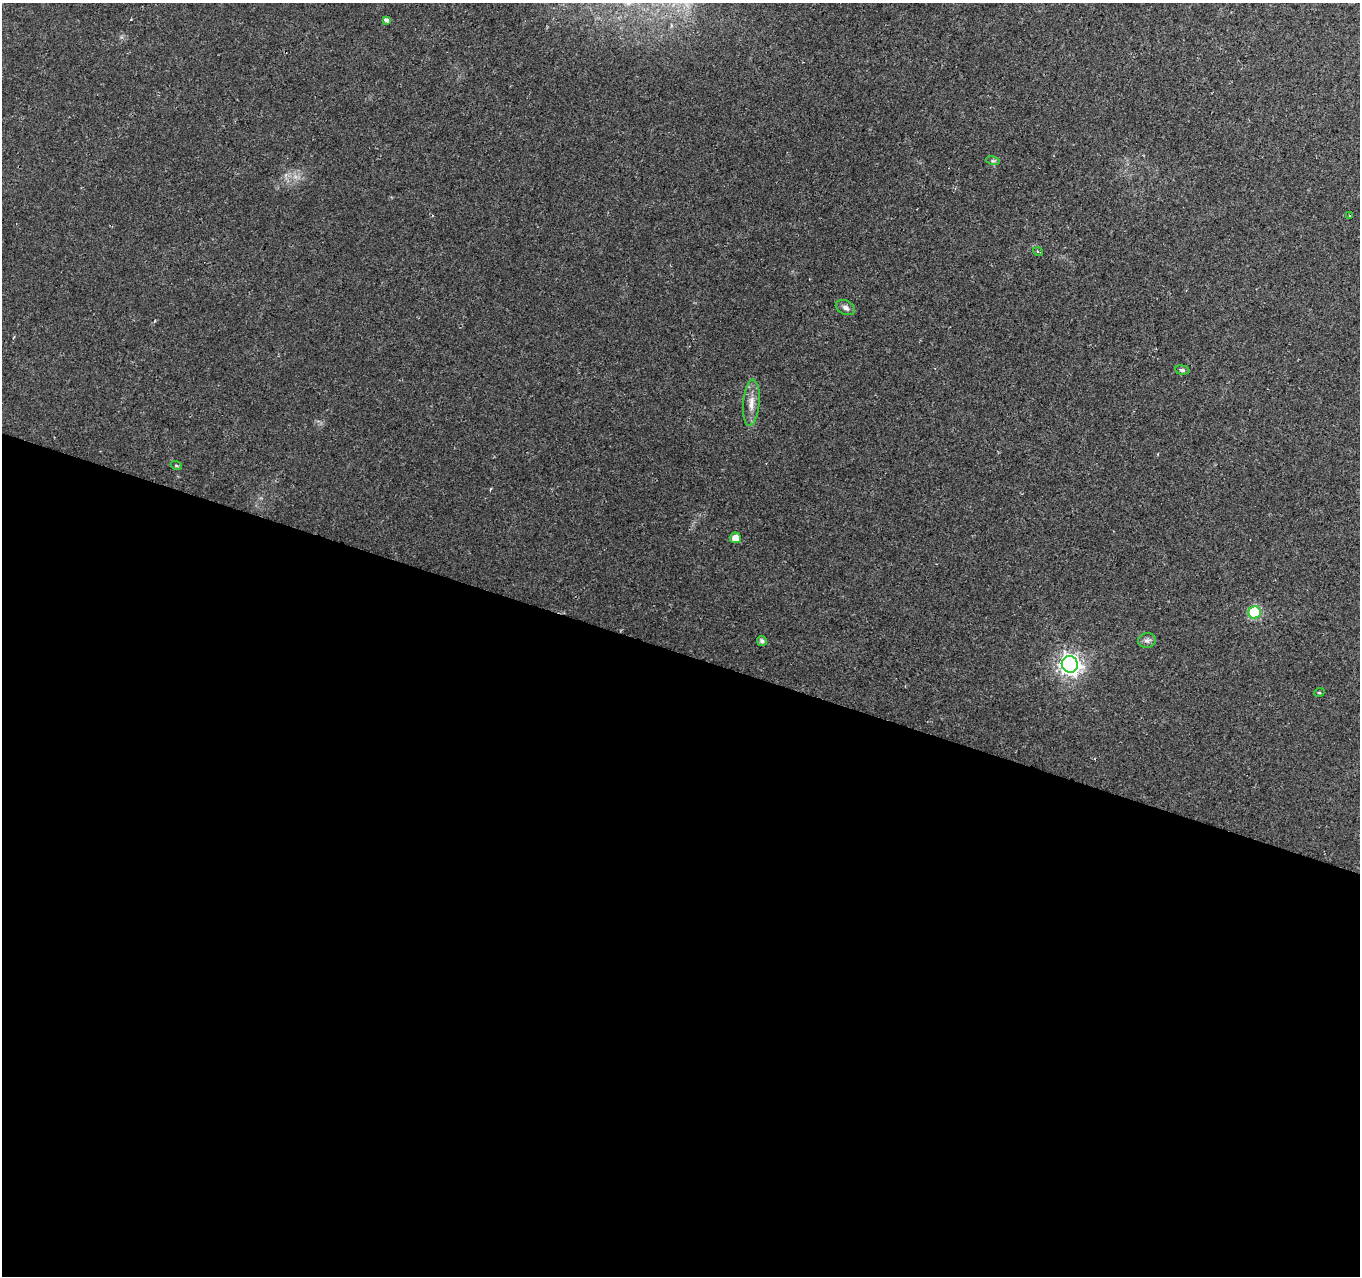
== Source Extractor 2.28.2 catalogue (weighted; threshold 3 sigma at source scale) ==
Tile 14 of 4 x 4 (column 2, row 4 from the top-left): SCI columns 1379-2736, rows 214-1487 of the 5462 x 5602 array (HDU 1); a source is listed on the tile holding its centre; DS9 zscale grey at full resolution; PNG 1362 x 1278 px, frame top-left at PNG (2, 3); each listed source drawn as its Kron ellipse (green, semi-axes under 4 px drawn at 4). Shown black and unused: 49% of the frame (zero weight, under 2 of 3 exposures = <1% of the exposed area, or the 3 px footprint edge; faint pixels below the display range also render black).
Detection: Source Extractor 2.28.2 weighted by HDU 2 'WHT'; one run over the whole footprint, this tile lists its part. Background 0.0289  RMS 0.0042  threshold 0.0189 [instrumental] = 3 sigma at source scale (4.5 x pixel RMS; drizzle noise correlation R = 1.50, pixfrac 1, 0.0396/0.0396 arcsec/px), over >= 5 px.
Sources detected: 14; all 14 listed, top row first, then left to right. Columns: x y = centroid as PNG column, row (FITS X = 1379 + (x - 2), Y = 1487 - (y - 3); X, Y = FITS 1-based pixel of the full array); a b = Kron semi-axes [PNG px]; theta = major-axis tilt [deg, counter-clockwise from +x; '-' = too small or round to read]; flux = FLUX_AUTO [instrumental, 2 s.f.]
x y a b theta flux
386 20 4 3 - 2.7
993 161 7 4 -17 0.75
1349 216 3 2 - 0.38
1038 252 5 3 - 0.52
845 308 10 7 -25 1.7
1182 370 7 4 -7 0.89
751 403 23 8 85 4.4
176 465 5 3 - 0.48
735 538 5 5 - 3.8
1255 612 6 6 - 38
1147 640 9 7 7 1.5
762 641 5 4 - 1.4
1070 664 8 8 - 250
1319 693 5 3 - 0.43